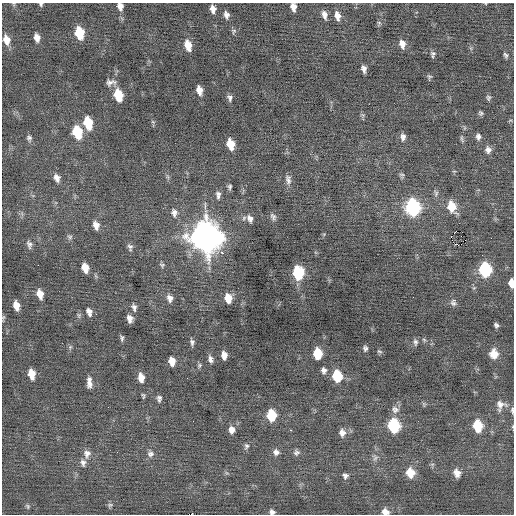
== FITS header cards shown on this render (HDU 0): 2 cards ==
NAXIS1  =                  512 / Axis length
NAXIS2  =                  512 / Axis length

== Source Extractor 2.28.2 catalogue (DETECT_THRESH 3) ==
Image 512 x 512 px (HDU 0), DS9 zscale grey, 1 PNG px = 1 image px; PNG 516 x 516 px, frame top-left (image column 1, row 512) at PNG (2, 3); no overlay
Background -0.0183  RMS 0.7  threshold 2.1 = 3 sigma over >= 5 px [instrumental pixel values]
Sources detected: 117; all 117 listed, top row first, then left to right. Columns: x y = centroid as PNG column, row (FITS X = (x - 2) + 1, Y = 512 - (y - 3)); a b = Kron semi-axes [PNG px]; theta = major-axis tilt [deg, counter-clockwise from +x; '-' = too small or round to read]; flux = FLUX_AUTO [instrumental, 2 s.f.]
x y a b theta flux
14 4 6 4 -71 53
41 4 5 4 - 69
120 6 8 6 -77 250
293 7 7 5 -79 290
213 9 8 5 -80 270
226 15 8 6 -73 190
324 15 10 6 -75 240
337 16 11 7 -77 350
379 23 6 5 - 81
234 31 7 6 - 91
79 33 10 7 -77 1500
37 38 8 5 -77 290
6 40 11 7 -73 430
402 44 10 6 -76 320
188 45 10 6 -75 610
433 54 7 5 80 110
506 55 7 4 -64 100
364 69 7 4 -77 180
429 77 6 5 - 80
110 82 13 8 8 230
199 90 8 5 -78 350
118 95 10 7 -76 1300
230 98 9 6 -72 140
488 98 8 6 -86 100
481 113 5 5 - 94
363 115 6 5 - 81
510 121 6 3 20 49
153 122 6 4 -43 59
88 123 11 7 -77 1500
77 132 10 7 -75 2000
403 137 10 7 -85 190
478 137 8 6 -81 170
29 138 8 7 - 130
462 139 10 4 -76 91
231 144 9 6 -77 830
488 150 10 8 -84 230
402 175 7 6 - 94
168 177 7 4 -71 79
57 178 10 7 -67 250
288 180 13 7 -82 220
230 187 8 5 80 97
436 193 9 6 -73 130
218 195 10 6 -88 180
413 207 10 8 -83 6600
452 207 12 9 -70 900
174 213 11 8 -83 240
273 217 10 7 -64 150
250 218 11 7 -61 240
96 225 9 6 -74 310
455 232 3 2 - 74
70 237 7 6 - 100
206 237 13 11 -75 73000
451 237 2 2 - 270
29 244 10 6 -75 170
455 244 3 2 - 250
460 244 5 2 - 180
130 247 10 7 -78 140
222 253 3 3 - 420
162 265 6 5 - 88
85 268 8 6 -75 590
485 270 9 7 -86 4700
298 273 9 7 -85 3000
511 283 8 4 -86 480
40 294 10 6 -74 460
170 298 10 7 -76 240
228 298 9 6 -79 610
454 300 4 3 - 150
453 303 9 7 14 130
16 306 9 6 -78 440
134 307 9 6 -76 160
89 312 9 6 -71 240
3 318 8 4 84 75
130 319 7 5 -79 250
496 325 5 4 - 98
122 338 8 4 -87 97
192 342 8 5 85 130
415 342 9 6 -83 120
70 347 6 4 47 74
365 348 6 5 - 110
379 351 7 4 -18 74
317 354 8 6 -85 1300
494 354 9 8 - 580
224 355 7 5 -85 310
210 359 9 6 -77 170
172 361 8 5 -82 500
199 365 6 5 - 81
324 370 7 6 - 160
31 374 9 6 -79 650
337 376 9 7 -81 1900
141 378 9 6 -80 410
89 383 13 6 -89 290
143 396 6 4 -84 72
159 398 8 5 89 140
424 404 7 4 -72 66
500 405 13 12 - 350
395 409 11 9 -28 240
512 410 9 4 -87 96
271 415 9 7 -88 1400
394 426 9 8 - 3600
477 426 9 7 -79 1600
231 430 9 7 -87 280
291 430 3 2 - 400
342 433 9 7 -81 250
246 446 7 7 - 120
276 452 8 8 - 190
296 452 8 7 - 140
87 454 12 9 85 280
150 454 9 8 - 190
375 458 9 7 59 160
83 463 10 7 -80 200
410 473 10 8 -72 720
457 473 9 7 -68 350
345 476 6 6 - 130
110 505 7 5 20 90
28 506 7 5 -61 71
272 512 6 5 - 140
385 512 8 6 -21 310
At the frame edge (FLAGS 8, measured only in part): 9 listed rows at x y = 14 4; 41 4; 120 6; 293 7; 511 283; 3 318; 512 410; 272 512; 385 512